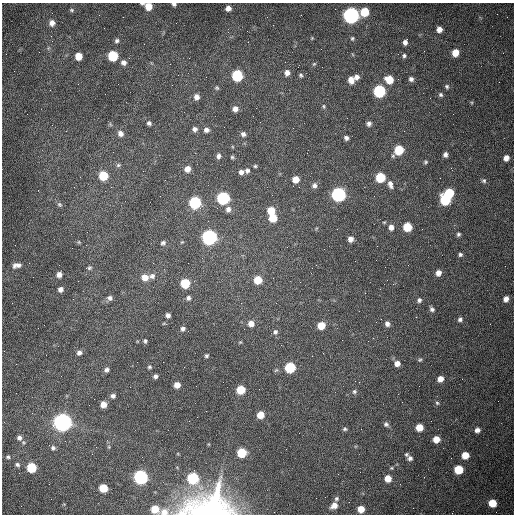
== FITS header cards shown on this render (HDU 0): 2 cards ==
NAXIS1  =                  512 /fastest changing axis
NAXIS2  =                  512 /next to fastest changing axis

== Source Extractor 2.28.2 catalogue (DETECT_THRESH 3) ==
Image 512 x 512 px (HDU 0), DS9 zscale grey, 1 PNG px = 1 image px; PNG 516 x 516 px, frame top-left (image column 1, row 512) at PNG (2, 3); no overlay
Background 1540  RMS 24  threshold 71.3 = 3 sigma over >= 5 px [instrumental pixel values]
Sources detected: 152; all 152 listed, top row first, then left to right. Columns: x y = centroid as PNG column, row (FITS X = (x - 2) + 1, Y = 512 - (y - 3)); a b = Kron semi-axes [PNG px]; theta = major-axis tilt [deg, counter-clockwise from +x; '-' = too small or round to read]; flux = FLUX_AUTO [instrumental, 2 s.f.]
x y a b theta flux
142 3 5 3 - 2.2e+03
174 4 4 3 - 3.6e+03
148 6 6 5 - 2.2e+04
228 8 5 5 - 8.3e+03
72 10 6 4 -27 2.3e+03
364 12 6 6 - 4.6e+04
351 15 7 7 - 7.3e+05
52 23 7 6 - 9.4e+03
439 29 6 5 - 1.1e+04
51 36 3 2 - 1.1e+03
312 38 5 4 - 1.4e+03
352 38 5 4 - 2.4e+03
117 41 6 5 - 3.8e+03
405 42 6 4 79 6.3e+03
455 53 6 5 - 2.4e+04
78 56 6 5 - 2.5e+04
113 56 6 6 - 9.6e+04
404 56 6 6 - 3.3e+03
123 62 7 6 - 7.1e+03
314 64 6 5 - 2.0e+03
287 73 6 6 - 7.8e+03
237 75 7 6 - 1.3e+05
301 75 5 5 - 2.7e+03
356 77 7 6 - 7.5e+03
411 79 5 5 - 5.0e+03
351 80 7 6 - 1.3e+04
389 80 7 6 - 3.3e+04
447 86 5 5 - 2.8e+03
217 88 5 5 - 2.3e+03
379 91 7 6 - 2.0e+05
105 94 2 2 - 7.4e+02
441 95 6 5 - 2.9e+03
196 97 6 6 - 8.2e+03
324 106 6 5 - 2.3e+03
235 109 6 6 - 8.2e+03
149 123 5 5 - 3.8e+03
110 124 7 4 -71 2.1e+03
369 124 6 6 - 5.3e+03
293 128 2 2 - 7.6e+02
195 129 6 6 - 5.4e+03
206 130 5 5 - 6.3e+03
120 134 7 6 - 7.9e+03
243 134 6 6 - 4.9e+03
346 138 5 5 - 5.0e+03
399 150 7 6 - 6.0e+04
445 155 5 4 - 5.4e+03
218 156 7 5 83 5.3e+03
232 157 5 5 - 2.4e+03
506 158 6 5 - 1.0e+04
425 162 5 4 - 2.3e+03
118 165 7 6 - 3.0e+03
255 166 4 4 - 2.3e+03
187 169 6 6 - 1.2e+04
247 171 7 6 - 4.3e+03
241 172 6 5 - 6.5e+03
103 176 6 6 - 6.1e+04
380 177 6 6 - 8.8e+04
296 179 6 6 - 1.8e+04
484 181 6 6 - 3.2e+03
390 184 10 6 -76 7.2e+03
314 185 7 6 - 6.0e+03
449 193 6 6 - 7.0e+04
338 195 7 6 - 4.4e+05
223 198 6 6 - 2.6e+05
445 200 6 6 - 1.2e+05
195 202 6 6 - 2.0e+05
59 204 6 6 - 3.1e+03
228 209 7 6 - 7.7e+03
271 210 6 6 - 2.8e+04
273 218 6 6 - 3.3e+04
391 227 6 6 - 8.0e+03
407 227 6 6 - 4.8e+04
458 234 5 4 - 3.1e+03
209 237 7 7 - 5.5e+05
350 239 5 5 - 8.7e+03
79 242 5 5 - 1.7e+03
182 242 5 4 - 1.6e+03
163 243 6 6 - 4.0e+03
460 254 5 4 - 3.2e+03
17 265 11 6 9 7.7e+03
89 268 6 5 - 2.8e+03
438 273 6 5 - 9.4e+03
59 275 5 5 - 8.1e+03
152 276 7 7 - 6.2e+03
145 277 8 7 - 1.5e+04
273 278 2 2 - 7.4e+02
258 280 6 6 - 3.2e+04
185 283 6 6 - 6.7e+04
60 289 5 5 - 6.1e+03
110 298 7 6 - 5.1e+03
188 298 6 5 - 4.3e+03
506 299 5 5 - 1.0e+04
419 300 6 5 - 4.1e+03
276 303 3 2 - 1.2e+03
432 309 6 5 - 4.2e+03
168 315 4 4 - 5.7e+03
381 319 2 2 - 8.4e+02
460 319 5 5 - 4.0e+03
251 323 7 6 - 1.1e+04
387 324 5 5 - 5.4e+03
321 325 6 5 - 3.1e+04
183 329 6 5 - 4.6e+03
275 332 7 7 - 4.6e+03
145 341 5 4 - 2.7e+03
240 342 5 4 - 1.6e+03
79 353 6 6 - 5.3e+03
206 356 4 4 - 2.8e+03
420 360 6 4 21 2.2e+03
397 363 6 5 - 1.0e+04
149 367 5 5 - 2.5e+03
290 367 6 6 - 1.0e+05
106 370 6 5 - 4.9e+03
155 376 5 4 - 4.3e+03
440 379 5 5 - 1.2e+04
177 385 5 5 - 1.3e+04
241 390 6 6 - 4.4e+04
354 392 6 6 - 3.3e+03
113 396 6 5 - 4.9e+03
437 403 6 5 - 2.6e+03
103 404 5 5 - 1.3e+04
260 415 5 5 - 2.4e+04
189 421 2 2 - 6.8e+02
62 422 7 7 - 1.2e+06
386 424 7 5 -40 4.2e+03
419 427 6 5 - 2.5e+04
345 429 5 4 - 2.8e+03
477 430 6 6 - 7.5e+03
19 438 7 6 - 6.6e+03
436 439 5 5 - 2.0e+04
109 447 6 4 -72 2.1e+03
53 448 6 6 - 4.4e+03
241 453 6 6 - 6.1e+04
406 454 5 4 - 2.4e+03
465 455 6 5 - 2.6e+04
8 457 5 5 - 2.9e+03
410 458 6 6 - 5.0e+03
17 465 7 5 -20 3.9e+03
31 468 6 6 - 7.7e+04
391 468 5 4 - 1.8e+03
458 469 6 6 - 5.1e+04
140 477 7 6 - 4.1e+05
193 478 6 6 - 1.5e+05
388 478 6 6 - 2.0e+04
103 488 6 6 - 4.3e+04
316 498 2 2 - 3.5e+03
336 499 6 5 - 3.4e+03
492 503 6 5 - 3.3e+04
334 505 8 6 36 1.3e+04
209 506 51 30 7 2.9e+05
155 509 6 6 - 2.8e+04
361 509 5 5 - 1.9e+04
164 512 10 8 7 1.4e+04
At the frame edge (FLAGS 8, measured only in part): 5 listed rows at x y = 142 3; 174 4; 148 6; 209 506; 164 512